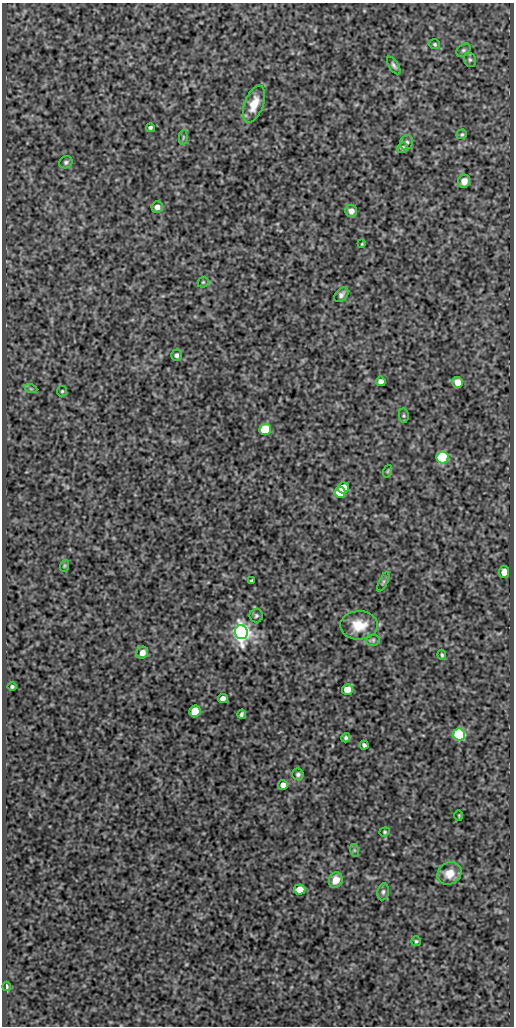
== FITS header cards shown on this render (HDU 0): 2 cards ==
NAXIS1  =                  512
NAXIS2  =                 1024

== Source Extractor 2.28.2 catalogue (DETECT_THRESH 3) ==
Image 512 x 1024 px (HDU 0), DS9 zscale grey, 1 PNG px = 1 image px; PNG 516 x 1028 px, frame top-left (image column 1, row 1024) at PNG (2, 3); each listed source drawn as its Kron ellipse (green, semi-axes under 4 px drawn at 4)
Background 416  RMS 0.89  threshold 2.66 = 3 sigma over >= 5 px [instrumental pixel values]
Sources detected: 57; all 57 listed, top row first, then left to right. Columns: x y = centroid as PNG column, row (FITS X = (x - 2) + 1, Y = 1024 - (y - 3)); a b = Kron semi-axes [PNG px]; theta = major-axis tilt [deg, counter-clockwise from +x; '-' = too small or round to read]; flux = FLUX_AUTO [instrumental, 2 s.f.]
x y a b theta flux
435 44 5 5 - 90
463 50 8 5 40 140
470 60 7 6 - 130
394 65 10 4 -57 150
254 104 19 9 68 950
150 128 4 4 - 110
462 134 5 4 - 88
183 137 8 3 85 76
406 143 7 6 - 180
402 148 6 5 - 140
66 162 7 6 - 130
464 181 6 6 - 450
157 207 6 5 - 300
351 211 6 6 - 360
362 244 3 3 - 48
203 282 6 5 - 83
341 295 8 5 46 190
176 355 5 5 - 160
381 381 5 4 - 270
457 382 5 5 - 720
31 389 7 4 -18 89
62 391 5 5 - 84
404 416 7 5 -84 100
265 429 6 5 - 4100
443 458 6 6 - 5900
388 471 6 4 71 72
343 488 5 5 - 1700
340 492 6 5 - 2000
64 566 6 4 71 70
504 572 6 5 - 430
251 581 4 3 - 90
383 582 10 3 64 100
256 616 7 6 - 130
359 625 19 14 1 1300
241 632 7 6 - 42000
373 640 7 6 - 130
142 653 6 5 - 460
442 655 5 3 - 86
12 686 4 4 - 100
347 690 5 5 - 1100
223 698 5 4 - 290
195 711 5 5 - 2000
241 714 5 3 - 120
459 734 6 6 - 9700
346 738 5 4 - 120
364 745 4 4 - 140
298 774 6 5 - 140
283 785 5 5 - 400
459 816 5 3 - 53
385 832 5 4 - 76
354 850 6 4 -71 90
449 873 12 11 - 740
336 880 8 6 67 570
300 889 5 5 - 790
383 892 8 5 80 160
416 941 5 5 - 89
6 986 5 3 - 180